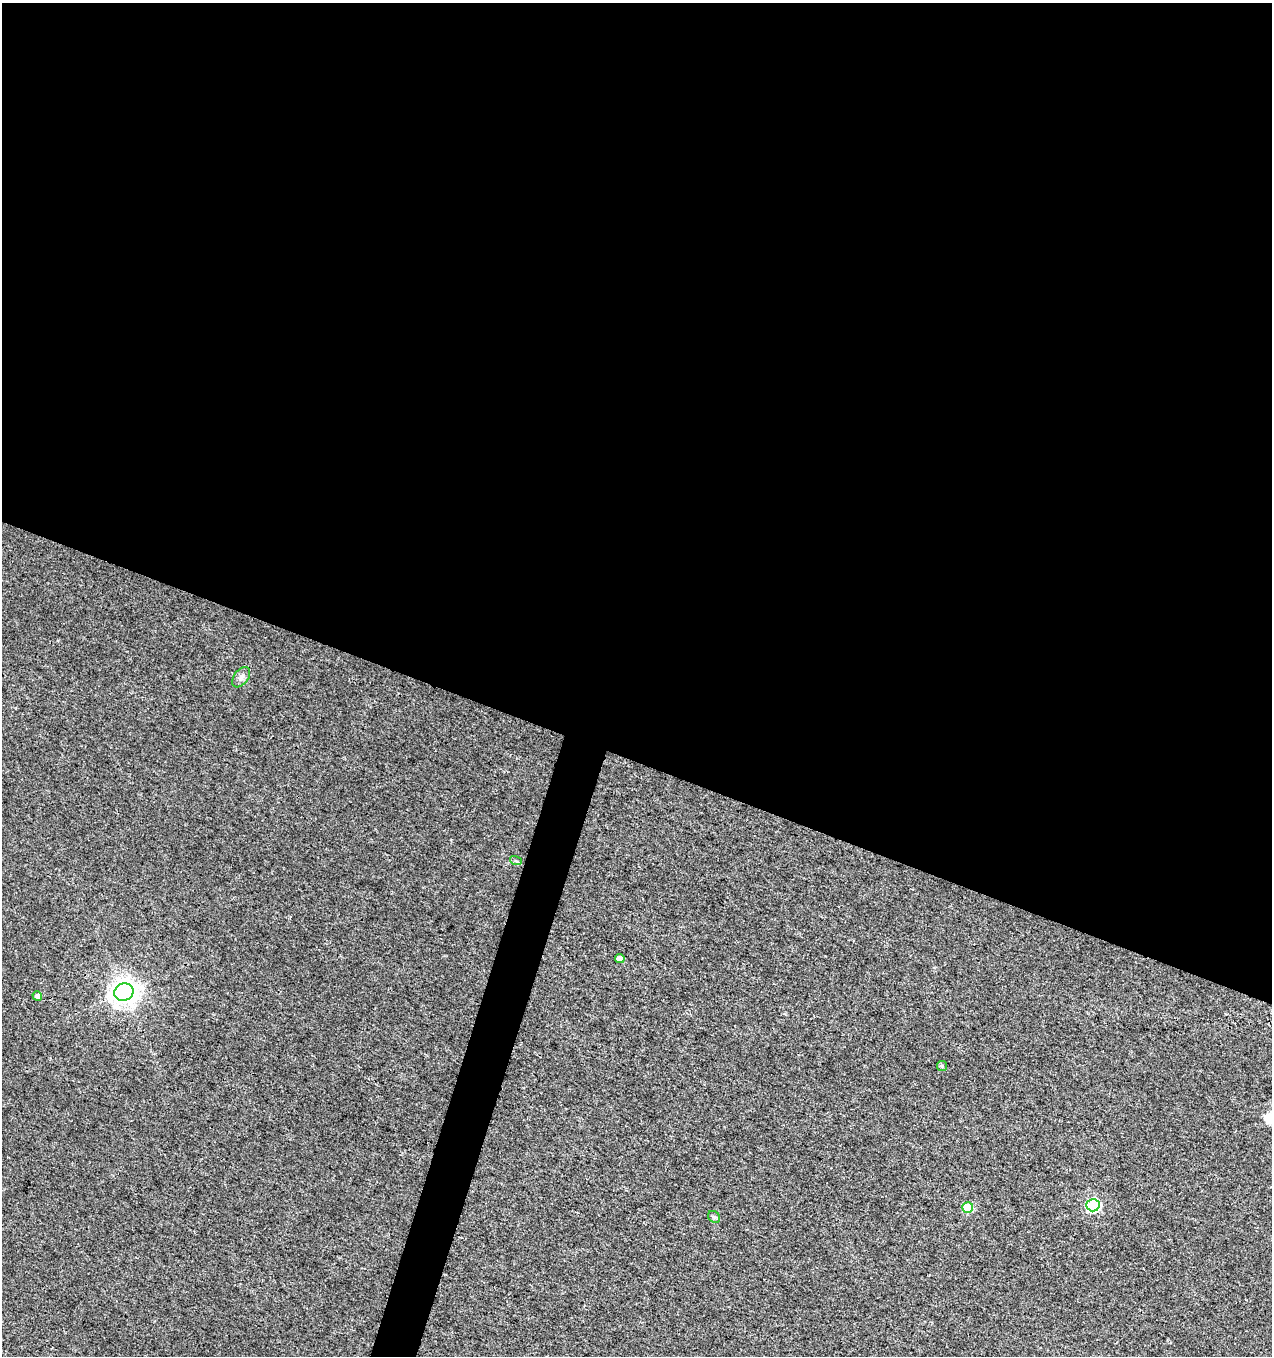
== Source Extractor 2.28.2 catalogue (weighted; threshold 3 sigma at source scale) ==
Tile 3 of 4 x 4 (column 3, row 1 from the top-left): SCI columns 2821-4090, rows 4064-5417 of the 5574 x 5425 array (HDU 1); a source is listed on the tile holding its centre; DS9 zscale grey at full resolution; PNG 1274 x 1358 px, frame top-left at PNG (2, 3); each listed source drawn as its Kron ellipse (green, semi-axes under 4 px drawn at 4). Shown black and unused: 58% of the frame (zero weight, under 3 of 4 exposures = <1% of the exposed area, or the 3 px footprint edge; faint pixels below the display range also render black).
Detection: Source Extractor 2.28.2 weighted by HDU 2 'WHT'; one run over the whole footprint, this tile lists its part. Background 0.00757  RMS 0.0031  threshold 0.0141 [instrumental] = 3 sigma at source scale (4.5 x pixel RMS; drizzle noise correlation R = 1.50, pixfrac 1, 0.0396/0.0396 arcsec/px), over >= 5 px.
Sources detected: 9; all 9 listed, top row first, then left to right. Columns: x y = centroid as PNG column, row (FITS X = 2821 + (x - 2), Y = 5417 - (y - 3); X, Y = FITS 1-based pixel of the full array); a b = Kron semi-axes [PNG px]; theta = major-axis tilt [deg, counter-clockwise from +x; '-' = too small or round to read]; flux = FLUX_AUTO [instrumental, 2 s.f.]
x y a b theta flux
241 677 11 7 53 1.4
516 861 6 4 -18 0.41
620 959 5 4 - 1.6
124 992 10 8 21 320
37 996 5 4 - 1.4
942 1066 5 5 - 0.52
1093 1205 6 6 - 36
968 1207 5 5 - 8.7
714 1217 6 5 - 0.57